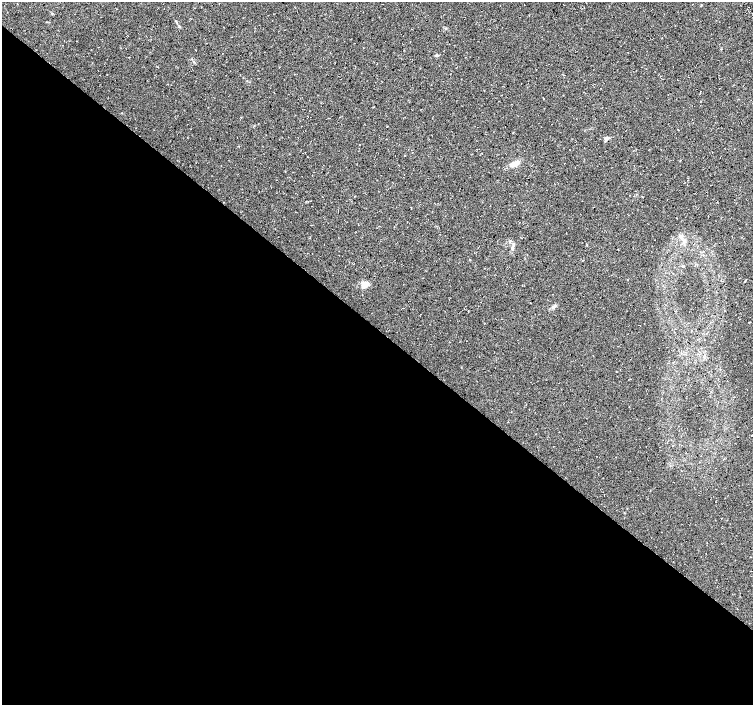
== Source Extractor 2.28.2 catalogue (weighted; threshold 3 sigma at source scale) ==
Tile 14 of 4 x 4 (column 2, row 4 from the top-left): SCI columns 1508-3009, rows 237-1642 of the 6017 x 6031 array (HDU 1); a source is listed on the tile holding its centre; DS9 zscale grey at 2 x 2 block average (1 PNG px = mean of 2 x 2 image px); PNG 755 x 707 px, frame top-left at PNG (2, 2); no overlay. Shown black and unused: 54% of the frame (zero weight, under 3 of 4 exposures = <1% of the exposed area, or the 3 px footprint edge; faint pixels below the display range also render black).
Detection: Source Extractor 2.28.2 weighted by HDU 2 'WHT'; one run over the whole footprint, this tile lists its part. Background 0.0111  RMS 0.0071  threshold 0.0321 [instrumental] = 3 sigma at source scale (4.5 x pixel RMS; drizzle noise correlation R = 1.50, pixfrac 1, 0.0396/0.0396 arcsec/px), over >= 5 px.
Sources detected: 9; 1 inside a brighter listed object's ellipse — not listed separately; the other 8 listed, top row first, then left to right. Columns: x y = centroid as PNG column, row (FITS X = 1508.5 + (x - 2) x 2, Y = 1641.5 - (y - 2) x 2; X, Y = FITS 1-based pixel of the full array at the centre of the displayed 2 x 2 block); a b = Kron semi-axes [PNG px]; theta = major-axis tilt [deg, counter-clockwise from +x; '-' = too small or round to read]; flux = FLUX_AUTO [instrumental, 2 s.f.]
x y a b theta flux
436 55 5 3 - 2.1
606 138 5 3 - 4.8
513 165 9 5 11 8.3
411 208 2 2 - 0.59
681 237 7 5 -56 6.6
513 246 4 2 - 2
365 284 8 6 54 16
554 307 6 4 53 4.5